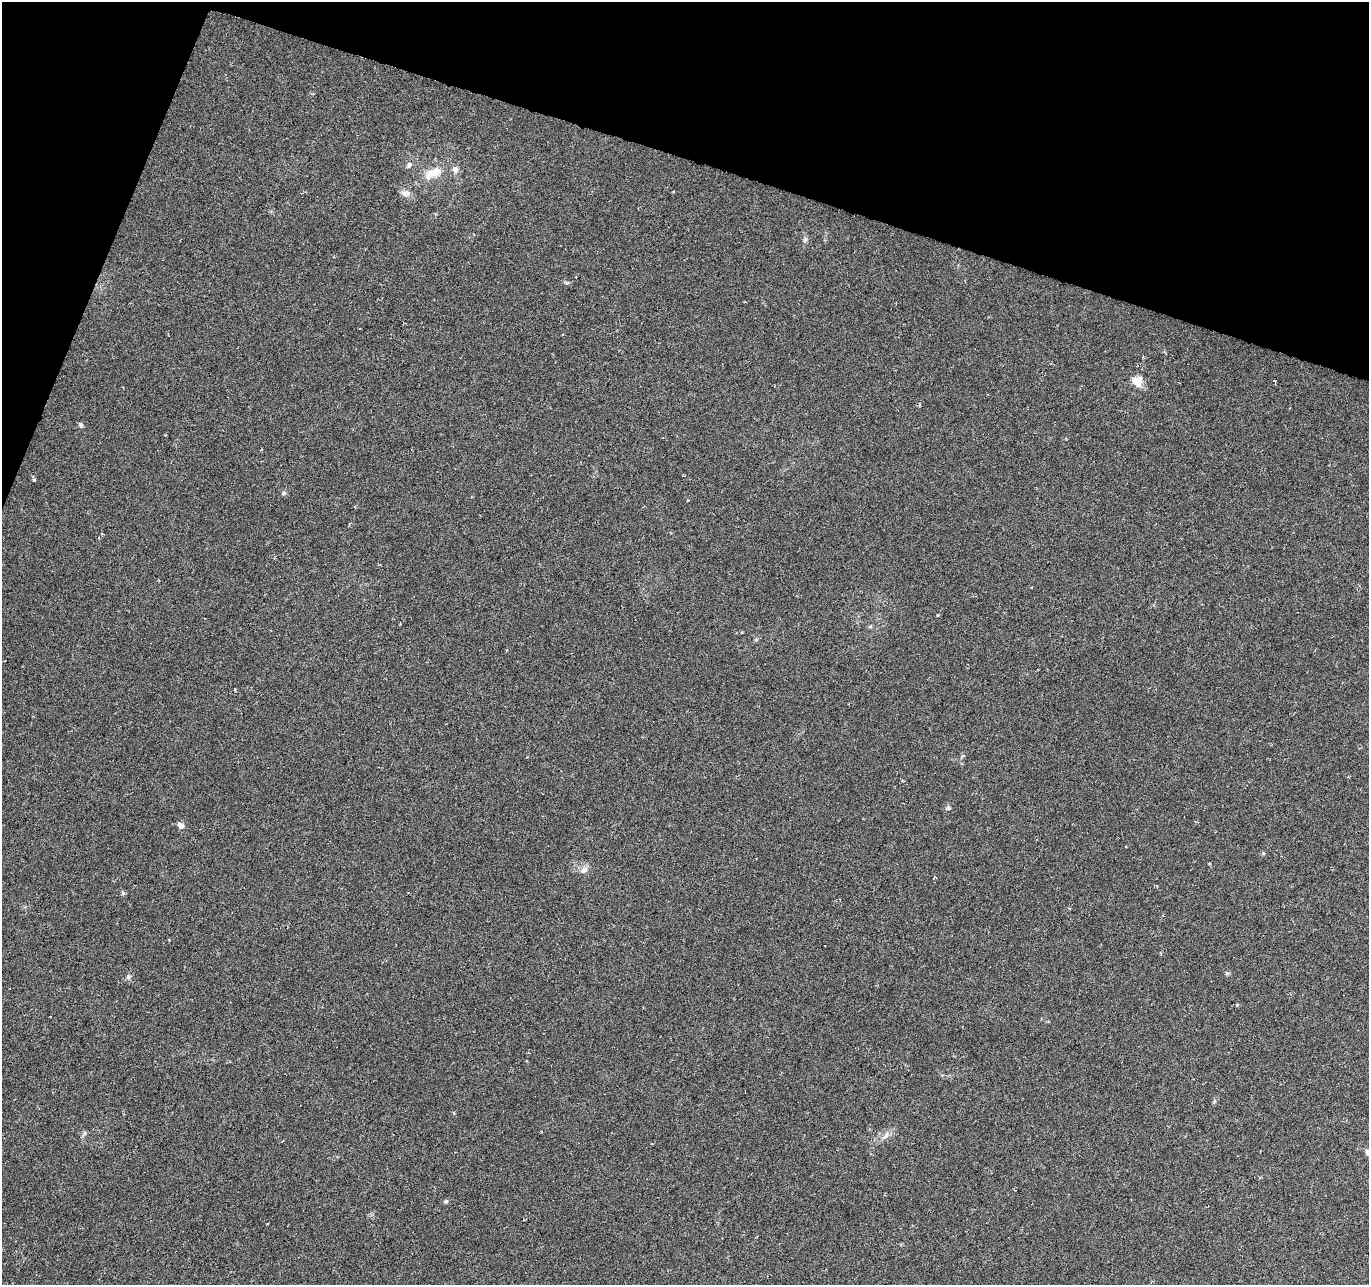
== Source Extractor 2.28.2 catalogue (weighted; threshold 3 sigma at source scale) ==
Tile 2 of 4 x 4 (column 2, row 1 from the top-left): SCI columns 1368-2734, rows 4058-5340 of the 5470 x 5614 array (HDU 1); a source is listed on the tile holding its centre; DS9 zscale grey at full resolution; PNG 1371 x 1287 px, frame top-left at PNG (2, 2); no overlay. Shown black and unused: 16% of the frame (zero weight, under 3 of 6 exposures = <1% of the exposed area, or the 3 px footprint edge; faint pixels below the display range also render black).
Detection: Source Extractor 2.28.2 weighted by HDU 2 'WHT'; one run over the whole footprint, this tile lists its part. Background 0.00589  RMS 0.003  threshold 0.0124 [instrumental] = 3 sigma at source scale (4.09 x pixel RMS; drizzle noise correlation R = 1.36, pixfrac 0.8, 0.0396/0.0396 arcsec/px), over >= 5 px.
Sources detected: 23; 1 cosmic-ray / hot-pixel residue — not listed; the other 22 listed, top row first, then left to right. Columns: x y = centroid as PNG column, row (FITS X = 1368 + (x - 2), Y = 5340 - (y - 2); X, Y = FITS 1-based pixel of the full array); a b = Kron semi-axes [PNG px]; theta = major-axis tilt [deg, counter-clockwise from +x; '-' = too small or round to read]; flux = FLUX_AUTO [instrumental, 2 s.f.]
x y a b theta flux
409 165 9 7 52 0.87
455 170 10 8 -71 1.2
433 173 24 12 25 5.6
406 193 13 9 -25 1.7
805 240 8 6 74 0.66
1137 381 14 13 - 3.1
919 404 5 3 - 0.27
81 425 7 5 -53 0.51
34 480 5 3 - 0.32
283 493 6 5 - 0.45
235 689 4 2 - 0.23
948 808 7 5 27 0.62
181 825 7 6 - 1.4
584 870 11 8 40 1.5
123 893 6 4 -72 0.38
1227 973 5 5 - 0.42
128 977 7 5 -72 0.61
1214 1101 6 4 -73 0.36
85 1133 7 4 89 0.47
886 1136 16 6 49 1.6
1368 1152 10 7 -44 1.3
446 1201 6 5 - 0.48
Isophote crosses this tile's border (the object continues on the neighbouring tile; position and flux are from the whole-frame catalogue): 1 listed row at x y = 1368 1152